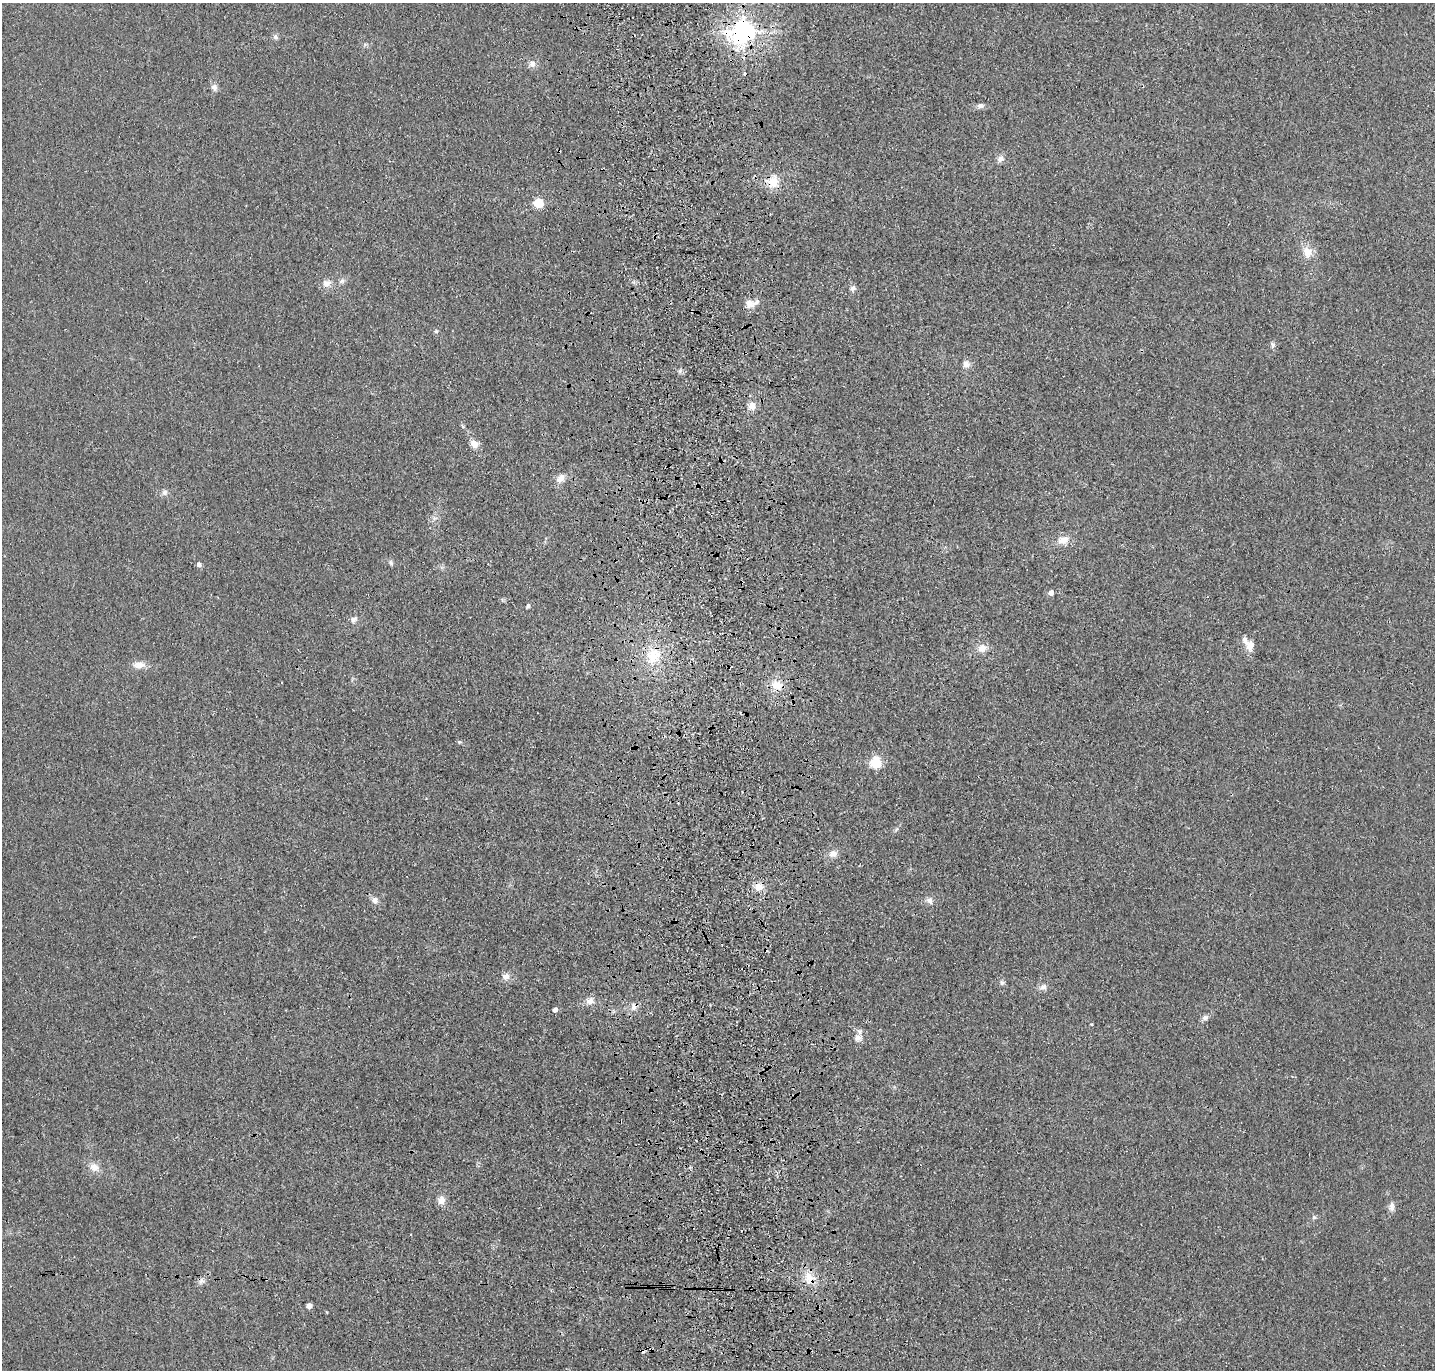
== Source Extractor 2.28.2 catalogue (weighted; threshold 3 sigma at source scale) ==
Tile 5 of 3 x 3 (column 2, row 2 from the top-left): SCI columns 1548-2980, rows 1487-2854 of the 4528 x 4340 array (HDU 1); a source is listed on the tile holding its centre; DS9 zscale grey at full resolution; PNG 1437 x 1372 px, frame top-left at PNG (2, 3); no overlay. Shown black and unused: <1% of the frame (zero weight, under 3 of 4 exposures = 6% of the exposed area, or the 3 px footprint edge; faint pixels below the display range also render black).
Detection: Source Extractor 2.28.2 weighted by HDU 2 'WHT'; one run over the whole footprint, this tile lists its part. Background 0.0236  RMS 0.0056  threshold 0.0254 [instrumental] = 3 sigma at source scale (4.5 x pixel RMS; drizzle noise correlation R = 1.50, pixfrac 1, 0.05/0.05 arcsec/px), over >= 5 px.
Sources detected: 61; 3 cosmic-ray / hot-pixel residue — not listed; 4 inside a brighter listed object's ellipse — not listed separately; the other 54 listed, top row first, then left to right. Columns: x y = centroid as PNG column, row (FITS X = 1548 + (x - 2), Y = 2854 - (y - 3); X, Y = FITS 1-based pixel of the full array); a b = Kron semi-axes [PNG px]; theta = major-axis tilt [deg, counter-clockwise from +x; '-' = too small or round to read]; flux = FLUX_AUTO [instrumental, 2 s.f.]
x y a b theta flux
743 32 8 7 - 570
275 37 8 6 -36 1.5
532 64 9 8 - 3.1
214 87 8 7 - 2.4
980 106 9 7 2 2
1001 158 10 8 49 2.7
773 182 15 14 - 9.6
538 203 5 5 - 37
1307 252 16 12 -82 6.8
342 281 7 7 - 1.5
327 283 12 10 18 4.1
853 288 8 7 - 1.8
749 303 12 11 - 4.3
436 331 5 4 - 0.76
1273 345 9 6 -83 1.6
966 364 11 9 -75 3.1
680 371 7 4 53 0.99
752 406 10 9 - 4.4
474 444 9 8 - 4.4
560 478 12 9 48 4
164 492 8 7 - 2
434 518 6 5 - 1.3
1063 540 13 10 18 5.9
391 563 9 4 -64 1.2
199 565 5 5 - 2.2
1051 593 5 5 - 3.4
528 606 7 4 66 0.9
354 620 10 7 54 2.1
1250 646 14 10 76 4.7
982 648 12 10 24 4.7
653 655 21 19 77 17
139 665 14 8 4 5
777 685 17 13 -19 8.4
459 742 5 4 - 0.67
876 763 6 5 - 54
833 854 10 9 - 3.7
759 887 11 11 - 5.1
375 900 9 8 - 2.8
929 901 10 8 -50 2.7
506 976 11 10 - 3.3
1002 983 7 6 - 1.3
1043 987 9 8 - 2.5
590 1001 11 9 31 3.8
633 1007 11 7 -85 2.9
555 1010 5 4 - 2.6
1205 1018 8 7 - 1.9
1092 1024 3 3 - 0.49
857 1038 11 8 57 3
94 1167 14 10 -20 5
441 1200 10 9 - 4.1
1392 1207 14 7 88 2.7
1314 1217 6 5 - 1
809 1277 16 14 -88 8.7
309 1306 5 4 - 4
Overlapping masked pixels (flux is a lower limit): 2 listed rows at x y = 743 32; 773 182